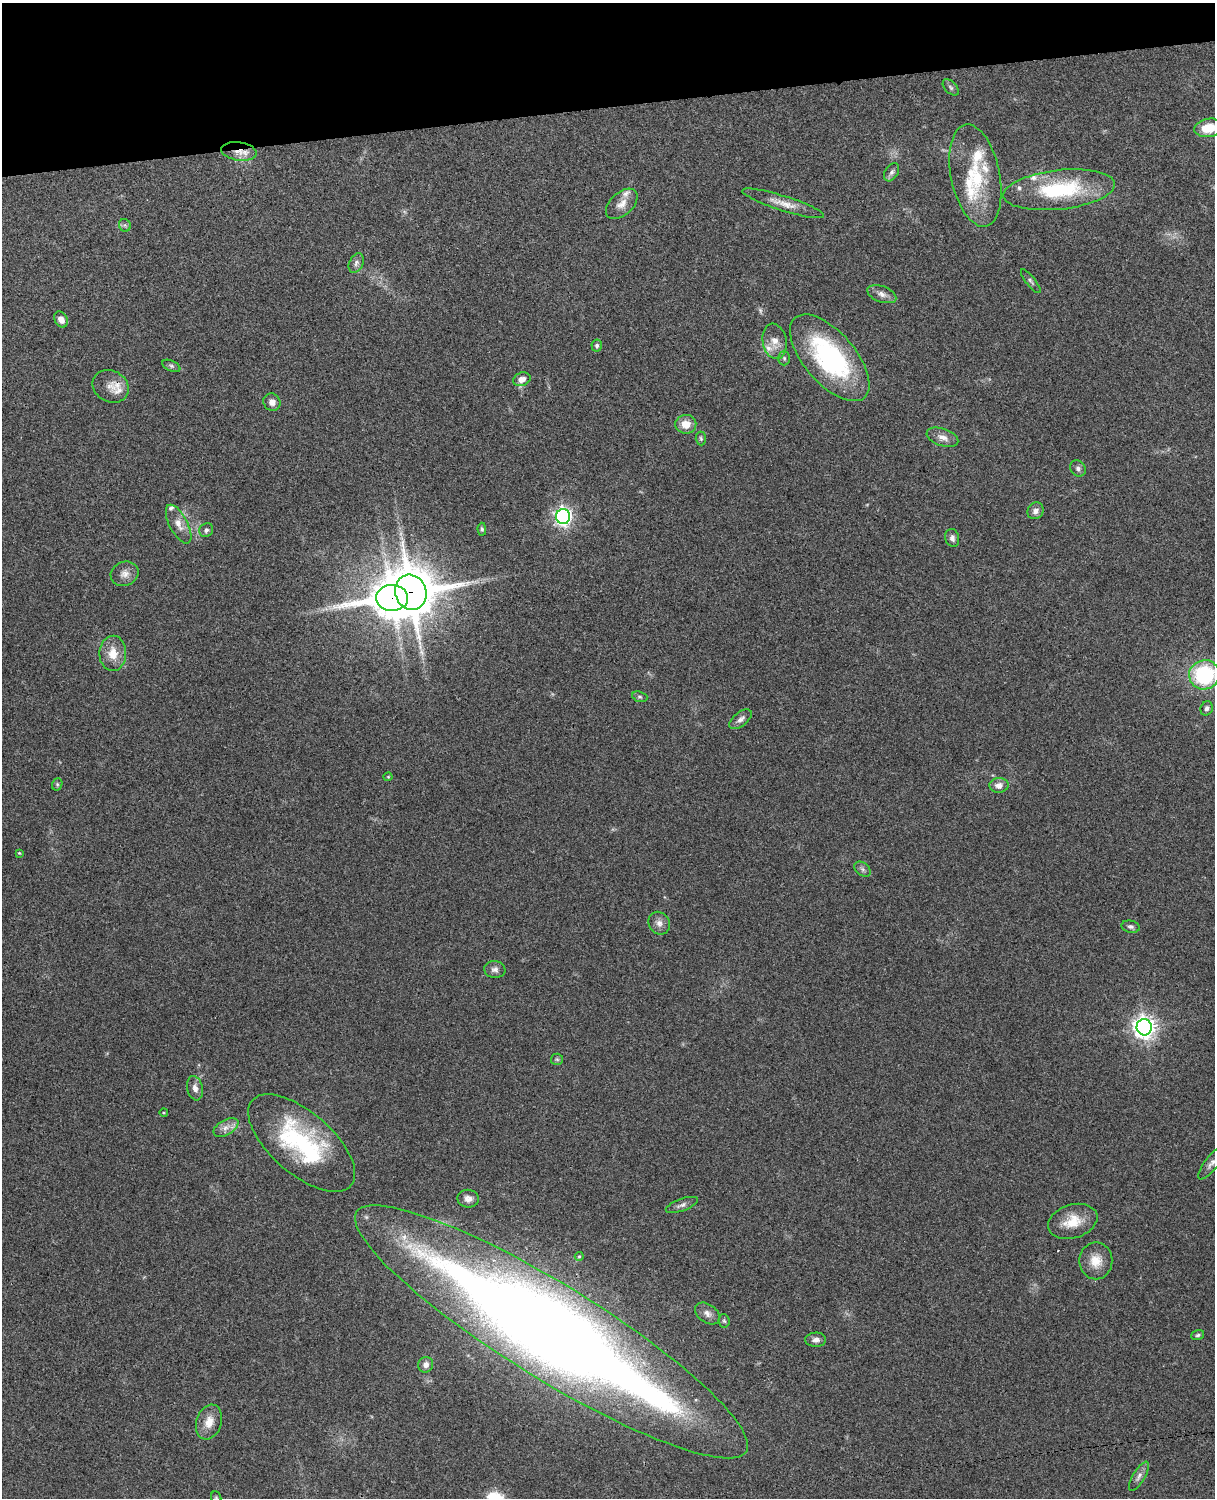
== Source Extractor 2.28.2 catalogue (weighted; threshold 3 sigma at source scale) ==
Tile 3 of 4 x 3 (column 3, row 1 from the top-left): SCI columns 2544-3756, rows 3155-4650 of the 5089 x 4927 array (HDU 1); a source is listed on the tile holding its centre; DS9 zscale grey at full resolution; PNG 1217 x 1500 px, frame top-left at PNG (2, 3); each listed source drawn as its Kron ellipse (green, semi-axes under 4 px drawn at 4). Shown black and unused: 7% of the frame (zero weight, under 3 of 4 exposures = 6% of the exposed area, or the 3 px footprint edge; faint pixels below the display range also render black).
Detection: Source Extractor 2.28.2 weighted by HDU 2 'WHT'; one run over the whole footprint, this tile lists its part. Background 0.0899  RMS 0.0062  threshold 0.0277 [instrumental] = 3 sigma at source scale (4.5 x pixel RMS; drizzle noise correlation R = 1.50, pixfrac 1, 0.05/0.05 arcsec/px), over >= 5 px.
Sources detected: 78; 10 inside a brighter listed object's ellipse — not listed separately; the other 68 listed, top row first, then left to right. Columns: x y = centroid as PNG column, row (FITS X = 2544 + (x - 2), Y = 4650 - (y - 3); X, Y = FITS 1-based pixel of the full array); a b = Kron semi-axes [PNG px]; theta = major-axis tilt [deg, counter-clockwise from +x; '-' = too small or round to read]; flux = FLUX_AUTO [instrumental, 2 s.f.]
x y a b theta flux
951 87 10 5 -45 1.5
1208 128 14 9 9 12
239 151 18 9 -8 7.1
892 172 10 6 58 2.2
975 175 52 24 -78 36
1059 190 56 19 6 55
783 203 43 7 -18 8.4
622 204 19 11 42 6.2
125 225 6 5 - 1.2
356 263 10 7 64 2.3
1031 281 15 4 -51 1.5
882 294 15 8 -21 3.8
61 319 8 6 -61 3.8
775 341 18 12 -80 7
597 346 6 5 - 1.4
784 358 7 5 -89 1.2
830 358 53 25 -49 94
171 366 9 5 -24 1.4
522 379 9 6 22 4.4
111 386 19 15 -29 7.6
272 402 9 8 - 3.4
686 424 10 9 - 7.3
942 437 16 8 -19 4.6
701 438 7 5 -86 1.1
1078 468 8 7 - 2
1035 511 9 7 54 3.1
563 516 7 7 - 230
179 524 21 9 -62 6.2
482 529 6 4 -88 1
206 530 7 6 - 1.6
952 538 9 6 -77 2.2
125 574 14 12 22 4.4
411 592 18 15 -72 2400
392 598 16 13 2 1500
113 653 17 13 89 9.8
1204 675 15 14 - 61
640 697 8 5 -18 1.1
1207 708 7 6 - 2
741 719 13 7 39 3
388 777 4 4 - 0.55
57 784 6 5 - 0.97
999 785 9 7 3 4.2
19 853 4 4 - 0.61
863 869 9 6 -42 1.7
659 923 12 10 -58 3.7
1130 927 9 6 -11 1.7
495 969 10 8 -7 2.6
1144 1027 8 7 - 450
557 1059 6 5 - 1.1
195 1088 12 7 -76 3.4
164 1113 4 3 - 0.55
226 1127 14 7 29 4.2
302 1143 65 31 -41 80
1212 1163 20 6 51 3.1
468 1199 11 9 -9 3.3
682 1205 17 6 20 2.6
1073 1221 25 16 17 14
579 1256 4 4 - 0.62
1096 1261 18 16 90 9.8
707 1313 14 9 -36 4
724 1321 7 5 -84 1.1
551 1332 229 47 -32 1200
1198 1335 6 5 - 1.2
816 1340 10 7 2 3.1
426 1365 8 7 - 3
209 1422 18 12 71 8.1
1139 1476 16 6 59 3.1
216 1498 6 5 - 0.9
Overlapping masked pixels (flux is a lower limit): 5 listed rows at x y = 239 151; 111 386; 411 592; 392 598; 551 1332
Isophote crosses this tile's border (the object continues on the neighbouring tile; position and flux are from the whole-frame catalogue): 4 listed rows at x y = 1208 128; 1204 675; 1212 1163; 216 1498